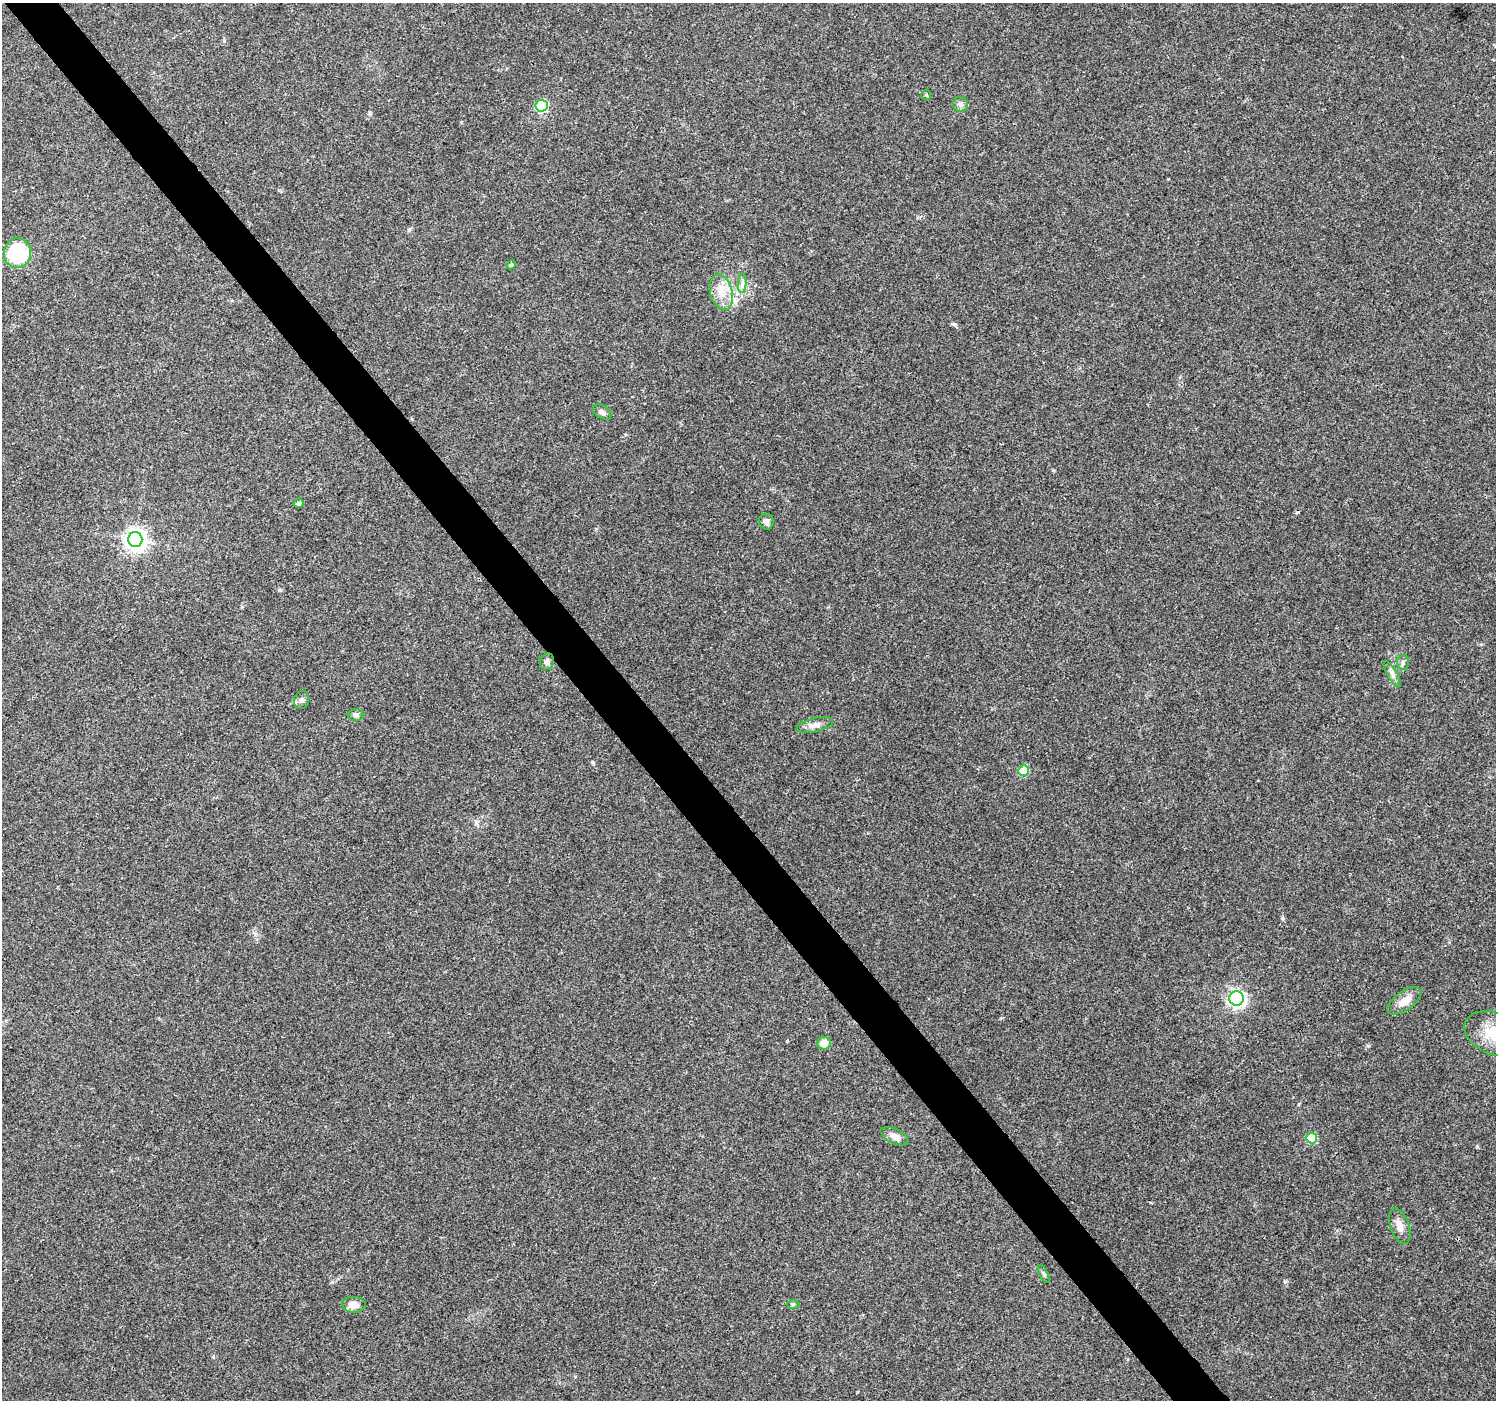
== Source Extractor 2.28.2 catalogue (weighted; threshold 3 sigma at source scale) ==
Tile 11 of 4 x 4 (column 3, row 3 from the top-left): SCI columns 2991-4484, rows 1535-2932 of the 5984 x 5930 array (HDU 1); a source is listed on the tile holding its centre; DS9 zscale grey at full resolution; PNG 1498 x 1402 px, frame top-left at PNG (2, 3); each listed source drawn as its Kron ellipse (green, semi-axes under 4 px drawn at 4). Shown black and unused: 4% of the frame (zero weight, under 3 of 4 exposures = <1% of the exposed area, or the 3 px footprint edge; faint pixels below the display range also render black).
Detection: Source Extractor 2.28.2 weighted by HDU 2 'WHT'; one run over the whole footprint, this tile lists its part. Background 0.0621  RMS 0.004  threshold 0.0182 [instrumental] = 3 sigma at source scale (4.5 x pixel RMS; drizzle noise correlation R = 1.50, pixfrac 1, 0.0396/0.0396 arcsec/px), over >= 5 px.
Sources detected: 29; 1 cosmic-ray / hot-pixel residue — neither listed nor drawn; the other 28 listed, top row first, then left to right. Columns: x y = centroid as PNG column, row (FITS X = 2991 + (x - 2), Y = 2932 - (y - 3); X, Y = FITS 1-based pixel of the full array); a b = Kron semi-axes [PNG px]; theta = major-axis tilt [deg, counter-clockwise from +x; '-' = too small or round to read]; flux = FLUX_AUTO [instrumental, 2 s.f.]
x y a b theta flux
926 95 5 5 - 0.52
961 104 7 7 - 1.3
541 106 6 6 - 39
17 253 15 13 85 25
511 265 5 4 - 0.87
742 283 9 3 85 1.2
721 292 18 11 -75 6.1
602 412 10 6 -30 1.4
299 503 5 4 - 1.1
766 521 8 7 - 1.5
135 540 7 7 - 240
547 661 8 7 - 1.4
1403 662 7 6 - 1
1392 674 15 4 -59 1.6
301 700 9 7 73 1.4
355 715 8 6 0 1.1
815 725 19 7 14 2.9
1024 771 5 5 - 12
1236 998 7 7 - 110
1404 1001 19 9 35 4.7
1494 1034 31 20 -22 14
824 1043 7 6 - 4.8
895 1136 15 7 -25 2.6
1312 1138 5 5 - 15
1400 1226 18 9 -72 3.4
1044 1274 10 4 -63 0.86
793 1304 6 4 2 0.57
354 1305 12 8 -3 3.3
Isophote crosses this tile's border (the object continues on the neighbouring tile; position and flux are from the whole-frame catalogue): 1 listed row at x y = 1494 1034
Unlisted compact peaks at least as high as the median listed source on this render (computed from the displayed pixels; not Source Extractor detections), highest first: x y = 954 324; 1282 918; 1285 1281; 1368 1046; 1477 1146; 279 590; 476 822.